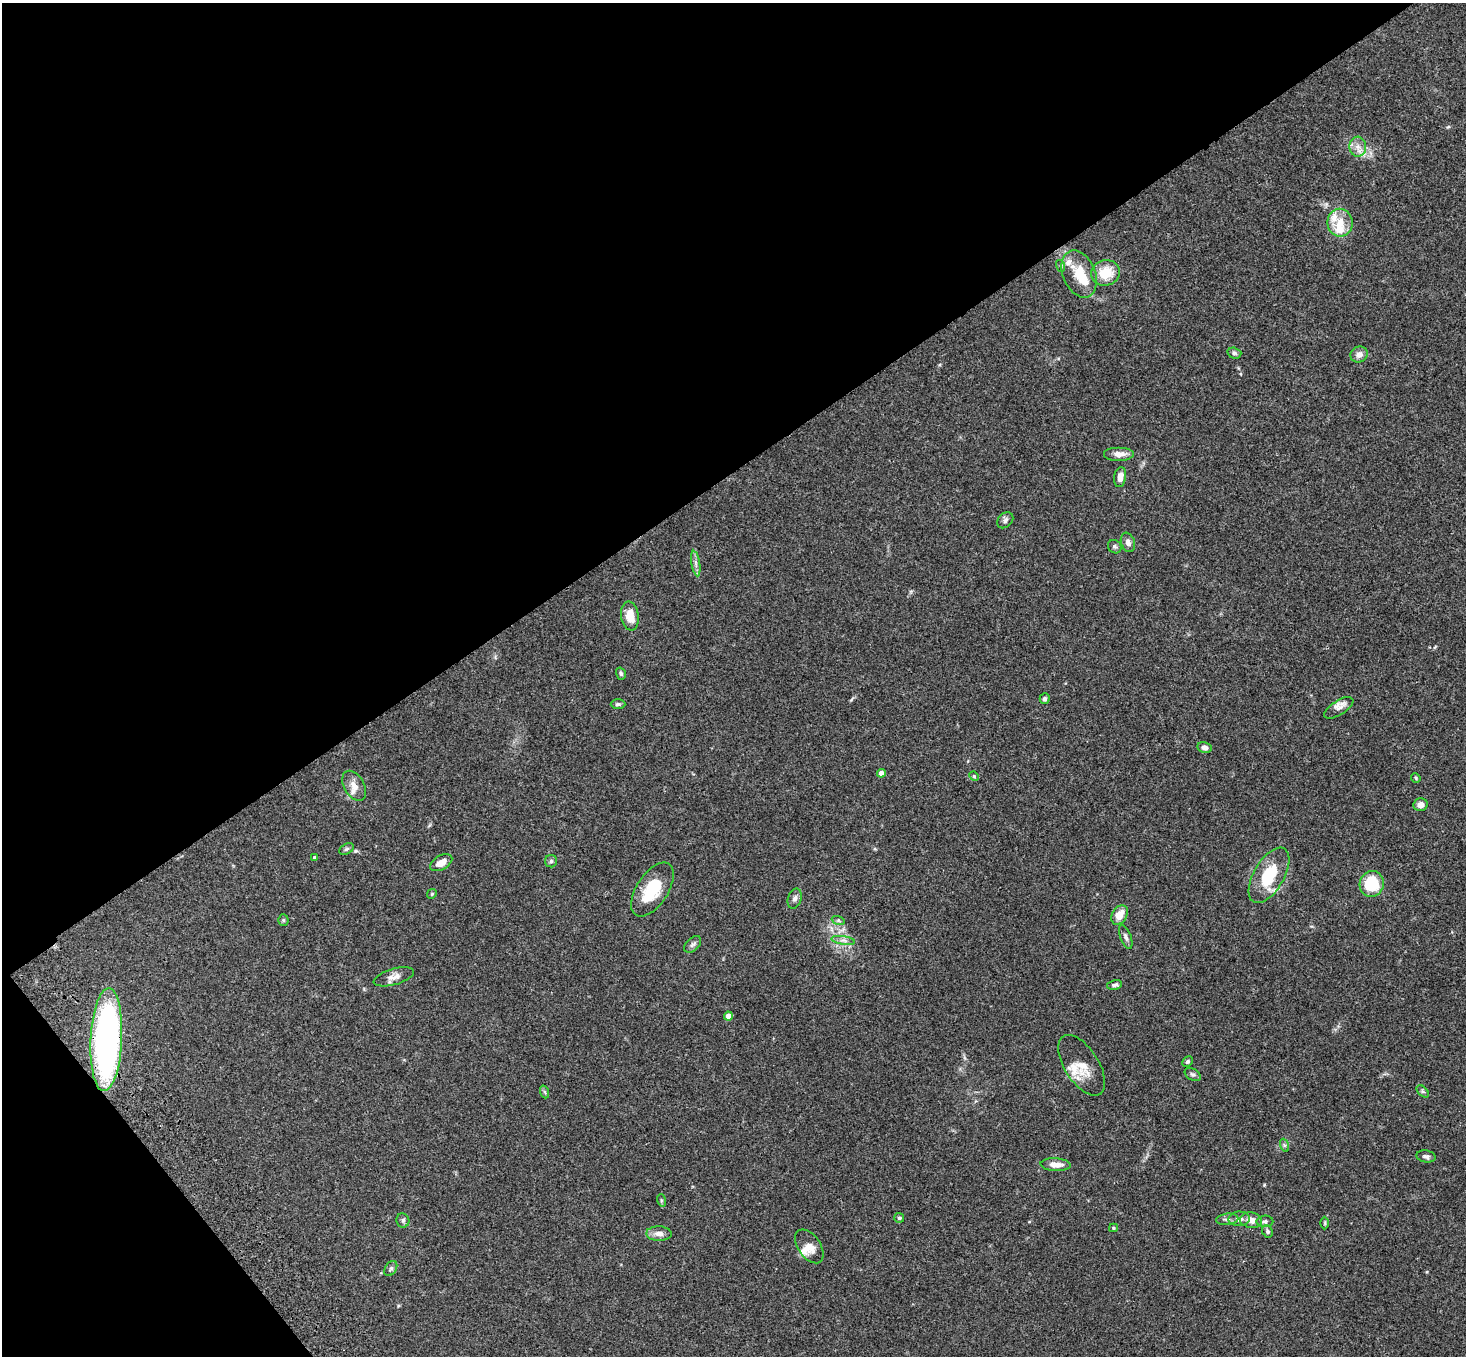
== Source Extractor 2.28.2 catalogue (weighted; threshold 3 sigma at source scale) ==
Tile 5 of 4 x 4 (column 1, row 2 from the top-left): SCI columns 108-1571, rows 3084-4437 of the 6069 x 6028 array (HDU 1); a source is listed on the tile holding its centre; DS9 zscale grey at full resolution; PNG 1468 x 1358 px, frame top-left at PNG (2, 3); each listed source drawn as its Kron ellipse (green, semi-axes under 4 px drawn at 4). Shown black and unused: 38% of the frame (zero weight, under 3 of 4 exposures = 6% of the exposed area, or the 3 px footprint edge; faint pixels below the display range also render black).
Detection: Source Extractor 2.28.2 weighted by HDU 2 'WHT'; one run over the whole footprint, this tile lists its part. Background 0.0598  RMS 0.0053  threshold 0.0237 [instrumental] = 3 sigma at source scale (4.5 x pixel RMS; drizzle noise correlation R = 1.50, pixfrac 1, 0.05/0.05 arcsec/px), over >= 5 px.
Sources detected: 73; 1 inside a brighter object's white glare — neither listed nor drawn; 8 inside a brighter listed object's ellipse — not listed separately; the other 64 listed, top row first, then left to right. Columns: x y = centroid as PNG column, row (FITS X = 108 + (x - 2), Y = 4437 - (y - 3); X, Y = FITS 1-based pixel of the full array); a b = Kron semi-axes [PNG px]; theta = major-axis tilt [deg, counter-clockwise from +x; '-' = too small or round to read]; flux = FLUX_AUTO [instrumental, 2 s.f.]
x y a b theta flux
1358 147 10 8 -87 3.3
1340 223 14 12 -81 8.2
1061 266 6 4 -73 0.63
1105 273 14 12 15 11
1079 274 24 16 -68 13
1234 353 7 5 -15 1
1359 354 9 8 - 3.2
1119 454 15 7 0 4.1
1120 477 10 6 81 4
1005 520 9 6 44 1.6
1128 542 10 7 -71 2.3
1115 547 7 6 - 1.2
696 564 13 4 -81 1.8
630 616 14 8 -82 7.2
621 674 6 4 -73 0.85
1045 699 5 5 - 1.1
618 704 7 4 1 1.1
1339 708 16 7 33 3.2
1204 747 7 5 -13 2.5
881 773 4 4 - 3.8
974 776 5 4 - 0.63
1416 778 5 4 - 0.55
354 786 16 10 -60 4.5
1421 805 7 6 - 3
346 849 8 5 28 1.1
315 857 4 3 - 0.85
551 861 6 6 - 1.1
441 863 12 7 30 4.3
1269 875 31 15 59 21
1372 884 13 12 - 22
652 889 30 15 57 21
432 894 5 4 - 0.6
795 899 10 6 71 1.9
1119 915 10 7 58 6.2
283 920 5 5 - 0.7
838 920 6 4 -19 0.87
1126 937 13 5 -70 1.6
843 940 12 4 -9 1.9
693 944 10 6 44 1.4
394 977 21 8 16 3.8
1114 985 7 5 14 1.3
728 1016 4 4 - 5
106 1040 52 16 87 190
1187 1062 6 4 44 1
1082 1065 34 17 -57 9.3
1193 1074 9 5 -29 1.2
1423 1091 7 4 -45 0.81
545 1092 6 4 -70 0.74
1284 1145 6 4 -71 0.85
1426 1156 9 6 -11 1.5
1056 1165 15 6 -3 4.4
661 1200 6 4 -72 0.68
899 1218 5 5 - 0.8
1227 1219 11 5 6 1.6
1239 1219 11 7 3 2.6
403 1220 7 6 - 1.3
1251 1220 11 7 -9 3.8
1265 1221 8 5 1 1.2
1325 1223 6 4 -90 0.65
1113 1228 4 4 - 0.6
1267 1231 6 5 - 1
659 1234 12 7 -2 3.1
809 1246 19 11 -55 5
391 1268 8 5 58 1.2
Overlapping masked pixels (flux is a lower limit): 1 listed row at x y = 106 1040